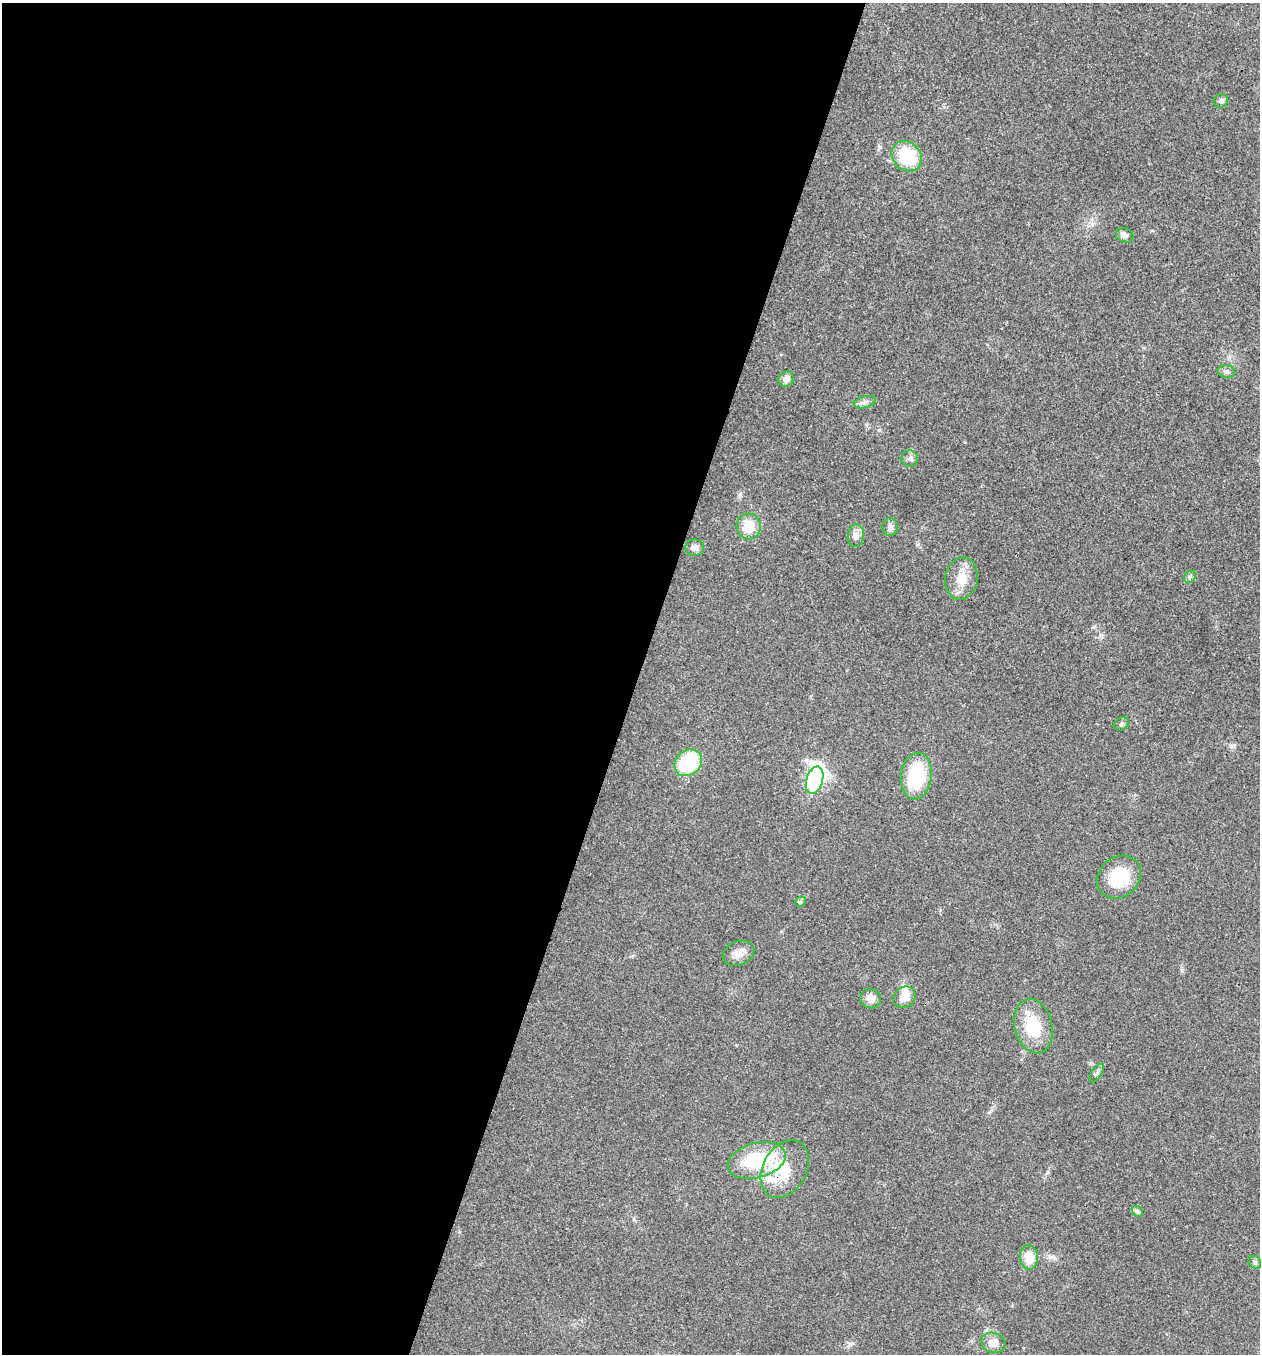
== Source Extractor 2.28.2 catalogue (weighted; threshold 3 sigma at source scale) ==
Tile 5 of 4 x 4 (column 1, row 2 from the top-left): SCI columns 136-1393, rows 2712-4063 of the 5434 x 5419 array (HDU 1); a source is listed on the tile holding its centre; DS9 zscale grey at full resolution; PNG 1262 x 1356 px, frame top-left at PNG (2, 3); each listed source drawn as its Kron ellipse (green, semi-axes under 4 px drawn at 4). Shown black and unused: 51% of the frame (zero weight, under 3 of 4 exposures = <1% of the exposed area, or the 3 px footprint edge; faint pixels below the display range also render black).
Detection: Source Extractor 2.28.2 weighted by HDU 2 'WHT'; one run over the whole footprint, this tile lists its part. Background 0.0237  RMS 0.0041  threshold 0.0183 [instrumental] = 3 sigma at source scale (4.5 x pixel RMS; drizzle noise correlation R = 1.50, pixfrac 1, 0.05/0.05 arcsec/px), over >= 5 px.
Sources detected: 33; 1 inside a brighter object's white glare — neither listed nor drawn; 2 inside a brighter listed object's ellipse — not listed separately; the other 30 listed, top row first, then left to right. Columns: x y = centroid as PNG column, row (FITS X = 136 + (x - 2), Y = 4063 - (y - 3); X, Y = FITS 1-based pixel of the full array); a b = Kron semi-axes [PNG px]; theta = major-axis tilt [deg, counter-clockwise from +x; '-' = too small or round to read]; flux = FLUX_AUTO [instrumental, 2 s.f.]
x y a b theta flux
1221 101 7 6 - 1.2
907 156 16 13 -45 18
1125 235 9 7 -24 1.8
1226 371 9 6 -10 1.2
786 379 8 7 - 2.3
865 402 11 6 14 1.5
910 458 8 8 - 1.4
749 526 13 12 - 8.3
890 527 9 8 - 1.5
856 536 11 8 82 2.7
695 548 9 8 - 2
1190 577 6 5 - 0.82
961 578 21 16 80 7.4
1121 724 8 6 33 0.93
688 763 15 12 44 24
916 776 23 15 83 22
815 780 14 8 73 80
1119 877 23 20 39 17
800 902 6 4 44 0.59
739 953 16 12 23 3.6
904 997 12 10 40 4.6
871 999 10 10 - 3.2
1033 1026 28 19 -76 14
1097 1073 11 5 56 1.1
757 1160 30 17 15 25
785 1169 31 22 61 15
1137 1211 6 4 -43 0.68
1029 1257 12 9 -88 6.8
1255 1262 7 5 -46 0.82
993 1343 12 10 -17 4
Overlapping masked pixels (flux is a lower limit): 1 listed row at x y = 785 1169
Unlisted compact peaks at least as high as the median listed source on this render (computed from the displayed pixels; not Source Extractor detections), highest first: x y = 1231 746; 850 1344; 989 1112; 879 430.